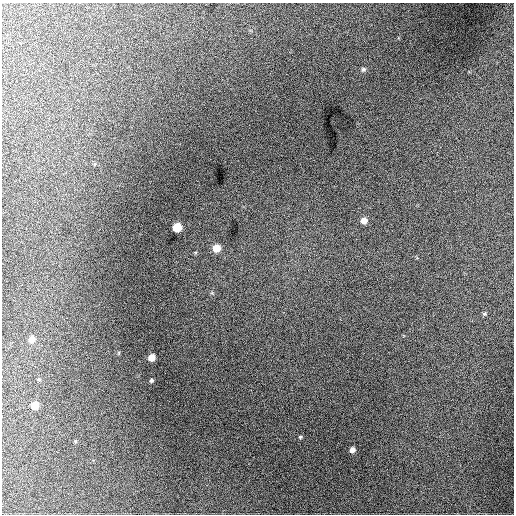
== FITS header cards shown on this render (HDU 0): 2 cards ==
NAXIS1  =                  512 / Axis length
NAXIS2  =                  512 / Axis length

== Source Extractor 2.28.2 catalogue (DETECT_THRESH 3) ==
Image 512 x 512 px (HDU 0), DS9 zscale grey, 1 PNG px = 1 image px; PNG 516 x 516 px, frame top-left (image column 1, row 512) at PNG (2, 3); no overlay
Background 905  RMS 24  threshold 70.5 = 3 sigma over >= 5 px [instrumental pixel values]
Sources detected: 12; all 12 listed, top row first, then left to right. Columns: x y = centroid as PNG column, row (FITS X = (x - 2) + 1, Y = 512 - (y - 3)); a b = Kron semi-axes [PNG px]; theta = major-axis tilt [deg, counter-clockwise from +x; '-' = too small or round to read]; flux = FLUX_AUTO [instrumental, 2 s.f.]
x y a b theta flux
363 69 6 5 - 3100
364 221 6 6 - 11000
177 227 6 6 - 39000
216 248 6 5 - 23000
484 314 6 5 - 2400
32 339 6 6 - 11000
151 358 6 5 - 15000
39 379 5 3 - 1500
151 381 4 4 - 2700
35 405 6 5 - 19000
300 437 4 4 - 1900
352 450 5 5 - 6900